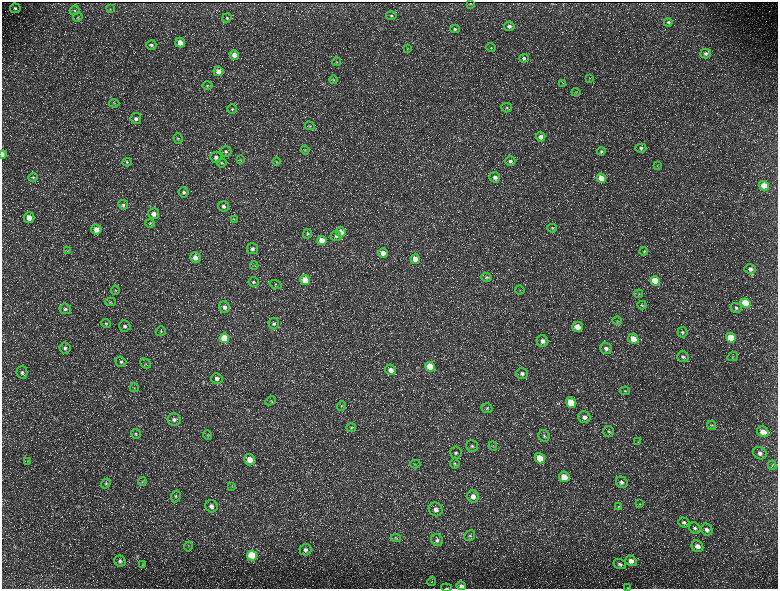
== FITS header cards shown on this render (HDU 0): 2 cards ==
NAXIS1  =                 1552 / length of data axis 1
NAXIS2  =                 1173 / length of data axis 2

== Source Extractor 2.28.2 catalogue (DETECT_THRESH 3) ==
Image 1552 x 1173 px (HDU 0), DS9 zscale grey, zoomed out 1/2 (1 PNG px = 2 x 2 image px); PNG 780 x 591 px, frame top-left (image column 1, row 1173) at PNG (2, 2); each listed source drawn as its Kron ellipse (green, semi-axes under 4 px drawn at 4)
Background 239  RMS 11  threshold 33.3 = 3 sigma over >= 5 px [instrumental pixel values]
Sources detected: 197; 38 cannot appear on this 1/2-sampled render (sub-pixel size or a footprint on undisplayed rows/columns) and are neither listed nor drawn; the other 159 listed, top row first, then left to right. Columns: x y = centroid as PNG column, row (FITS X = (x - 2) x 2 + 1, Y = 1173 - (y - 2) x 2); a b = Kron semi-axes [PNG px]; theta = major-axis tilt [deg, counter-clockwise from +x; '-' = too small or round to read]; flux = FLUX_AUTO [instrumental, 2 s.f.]
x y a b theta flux
470 3 2 1 - 1300
15 8 5 5 - 5300
110 9 3 3 - 1100
75 10 5 4 - 3000
391 16 5 4 - 3400
78 17 5 4 - 2500
227 18 5 4 - 3300
668 22 4 3 - 3200
509 26 5 4 - 6800
455 29 5 4 - 3400
180 42 5 5 - 23000
151 45 5 5 - 4900
491 48 4 4 - 2500
407 49 4 3 - 1700
706 54 5 5 - 5100
234 55 5 4 - 22000
524 58 5 4 - 4500
336 62 5 4 - 2300
218 71 5 5 - 15000
589 78 4 2 - 1200
333 80 4 4 - 2100
563 84 3 3 - 1500
207 85 5 4 - 3000
576 92 4 2 - 1400
114 103 5 3 - 2300
507 108 5 5 - 3700
232 109 5 4 - 3300
136 118 5 5 - 6600
310 126 5 4 - 2800
541 137 5 4 - 10000
178 138 5 4 - 3700
641 148 5 4 - 4200
305 150 4 4 - 3000
226 151 5 5 - 5200
601 151 4 4 - 3300
3 154 4 2 - 12000
216 157 6 5 - 7000
241 160 4 3 - 1500
277 161 4 3 - 2100
510 161 5 5 - 6000
127 162 4 4 - 3000
222 163 5 4 - 3100
658 166 4 3 - 1800
33 177 5 4 - 3100
495 177 5 5 - 8900
601 178 5 4 - 31000
764 186 5 4 - 36000
184 192 5 5 - 5400
123 205 5 4 - 4600
223 206 5 5 - 6600
154 214 5 5 - 14000
29 218 5 5 - 21000
234 219 4 2 - 1400
150 223 4 4 - 2500
552 228 5 3 - 2700
96 229 5 5 - 18000
341 232 5 5 - 19000
308 234 4 4 - 3000
336 236 5 5 - 4900
322 240 4 4 - 31000
253 249 5 5 - 6800
67 251 3 2 - 1500
644 251 4 4 - 2200
383 253 5 5 - 16000
195 258 5 5 - 15000
415 259 5 4 - 28000
254 266 4 2 - 1200
750 269 6 5 - 8200
487 277 5 4 - 3700
305 280 5 4 - 40000
655 281 5 4 - 64000
254 282 5 5 - 3900
276 284 6 3 -18 2700
115 290 5 4 - 2700
520 290 5 3 - 2400
639 294 4 3 - 2300
110 302 5 4 - 2800
745 303 5 4 - 86000
642 305 4 3 - 2400
224 307 6 5 - 8100
736 308 6 4 -19 4100
65 309 6 5 - 5300
617 321 5 3 - 2400
106 323 5 4 - 3300
274 324 6 5 - 5000
125 326 6 5 - 5900
577 327 5 5 - 23000
161 331 5 5 - 3800
682 332 5 5 - 3800
224 338 5 4 - 89000
731 338 5 4 - 73000
633 339 5 5 - 31000
542 341 6 5 - 11000
65 348 5 5 - 6500
606 348 6 5 - 7900
683 357 6 5 - 5500
733 357 5 3 - 2500
121 362 5 5 - 4700
146 363 6 3 -41 2900
430 367 5 4 - 61000
391 370 5 5 - 15000
22 372 6 5 - 5600
522 374 6 5 - 8100
217 379 5 5 - 8800
134 388 4 4 - 2500
625 391 5 4 - 3000
271 401 6 3 27 2400
571 402 5 5 - 51000
341 406 5 4 - 3000
487 408 5 4 - 3600
584 417 6 5 - 11000
174 419 6 6 - 8000
712 425 5 4 - 2900
351 428 5 4 - 3300
609 432 5 5 - 4500
763 432 6 5 - 22000
136 434 5 5 - 3100
208 435 5 4 - 2600
544 436 6 5 - 5200
638 442 3 3 - 1800
472 446 6 5 - 6000
493 446 4 3 - 2000
456 453 6 5 - 5800
760 453 7 6 - 10000
540 458 5 5 - 51000
250 460 6 5 - 24000
28 461 3 2 - 1400
415 464 5 3 - 2600
455 464 5 4 - 3500
772 465 4 3 - 2300
564 477 5 5 - 32000
142 482 4 3 - 2300
622 482 6 5 - 7500
106 483 5 4 - 3100
232 486 4 3 - 1800
176 496 6 4 68 4000
473 496 6 5 - 14000
640 504 3 3 - 1600
211 506 6 6 - 9000
618 507 4 3 - 1800
436 509 7 6 - 12000
684 522 6 5 - 4800
695 528 6 5 - 5200
707 530 6 5 - 7800
470 536 6 5 - 4300
396 538 5 4 - 2800
437 540 6 5 - 6400
188 546 5 2 - 1500
697 546 6 5 - 11000
305 550 6 6 - 7600
252 556 5 5 - 160000
120 561 6 5 - 5600
631 561 6 5 - 13000
620 564 6 5 - 5200
143 565 4 3 - 1600
431 582 4 3 - 2100
461 586 5 4 - 7300
446 588 5 2 - 1800
628 588 4 2 - 1400
At the frame edge (FLAGS 8, measured only in part): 4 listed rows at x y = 3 154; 461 586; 446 588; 628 588
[38 sub-pixel or undisplayed-footprint detections neither listed nor drawn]